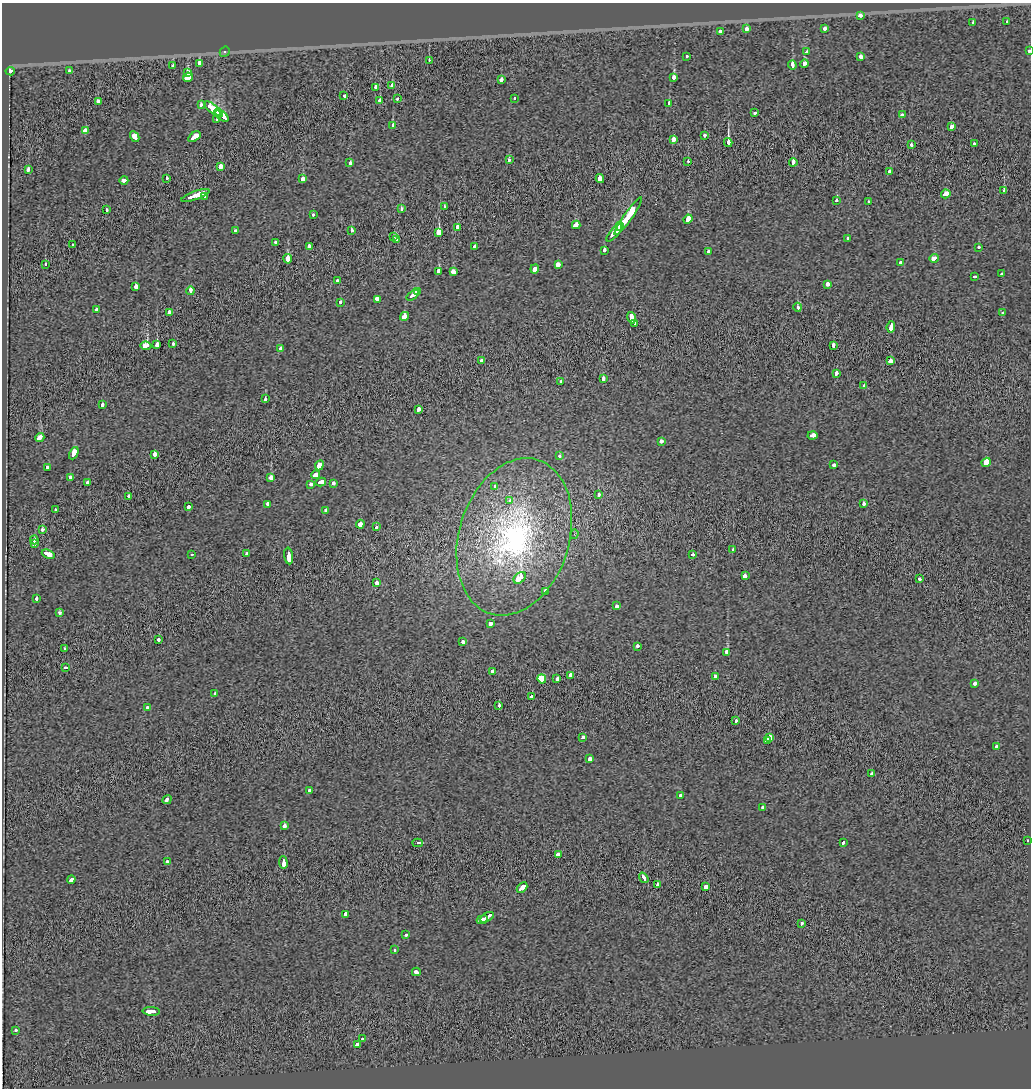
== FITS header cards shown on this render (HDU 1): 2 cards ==
NAXIS1  =                 1029
NAXIS2  =                 1086

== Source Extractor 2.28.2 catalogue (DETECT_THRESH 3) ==
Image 1029 x 1086 px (HDU 1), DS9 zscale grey, 1 PNG px = 1 image px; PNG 1033 x 1090 px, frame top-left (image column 1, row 1086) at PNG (2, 3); each listed source drawn as its Kron ellipse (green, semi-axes under 4 px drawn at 4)
Background -0.00603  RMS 0.34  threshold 1.02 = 3 sigma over >= 5 px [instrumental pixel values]
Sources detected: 225; all 225 listed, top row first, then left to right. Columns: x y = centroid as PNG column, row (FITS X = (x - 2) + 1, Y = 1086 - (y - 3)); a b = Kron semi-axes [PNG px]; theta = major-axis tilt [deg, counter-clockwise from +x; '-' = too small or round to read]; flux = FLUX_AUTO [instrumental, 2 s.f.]
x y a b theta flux
860 16 3 3 - 2000
1007 22 3 3 - 180
973 23 3 3 - 140
747 29 4 3 - 430
825 29 3 3 - 300
720 31 3 3 - 200
1029 50 3 3 - 140
225 52 5 4 - 41
807 52 3 3 - 300
687 56 3 3 - 110
860 57 4 3 - 320
429 60 3 2 - 64
199 63 4 3 - 640
804 64 4 3 - 330
173 65 3 3 - 150
792 65 4 3 - 780
10 71 4 3 - 460
69 71 4 3 - 130
187 72 3 3 - 390
188 77 5 3 - 4400
674 77 4 3 - 460
502 80 3 3 - 350
392 85 3 3 - 280
375 87 4 3 - 1200
344 96 3 3 - 380
515 98 3 3 - 70
397 99 3 3 - 110
380 100 3 3 - 350
98 101 4 3 - 390
669 103 4 3 - 250
201 104 4 3 - 170
212 109 10 4 -40 1800
218 113 4 3 - 990
754 113 3 3 - 670
902 115 3 3 - 910
222 116 7 3 -38 1800
217 119 4 3 - 260
393 126 4 3 - 990
952 126 4 3 - 590
86 131 4 3 - 2100
704 135 3 3 - 290
135 137 6 3 -61 1200
194 137 7 3 34 1100
673 139 4 3 - 770
728 142 4 3 - 2800
974 144 3 3 - 270
911 145 3 3 - 150
509 160 3 3 - 92
688 161 3 2 - 330
793 162 4 3 - 460
350 163 3 3 - 370
220 166 4 3 - 890
28 170 3 3 - 370
890 172 3 3 - 880
166 178 3 3 - 220
600 178 4 3 - 7200
303 179 3 3 - 640
124 180 4 3 - 320
1004 191 3 3 - 230
946 194 4 3 - 640
195 195 15 3 19 2700
205 197 3 3 - 55
837 201 3 3 - 160
869 201 3 3 - 170
444 206 3 3 - 520
401 209 3 3 - 270
106 210 3 3 - 170
313 215 3 3 - 160
628 216 23 4 55 3100
688 219 5 3 - 1400
576 225 4 3 - 1900
620 226 4 3 - 820
458 227 4 3 - 330
236 231 4 3 - 290
351 231 3 3 - 370
439 232 4 3 - 5100
614 233 11 3 49 1800
394 236 3 3 - 190
848 238 3 3 - 90
396 240 3 3 - 1300
275 242 3 3 - 160
72 245 3 3 - 140
309 246 3 3 - 1100
474 247 3 3 - 160
979 247 3 3 - 200
604 250 3 3 - 290
709 251 4 3 - 380
934 258 5 3 - 550
288 259 5 3 - 2200
901 262 3 3 - 260
45 264 3 3 - 130
558 264 4 3 - 950
535 269 4 3 - 680
439 272 4 3 - 620
453 272 4 3 - 450
1002 274 3 3 - 270
974 277 3 3 - 330
337 281 3 3 - 160
827 284 3 3 - 1000
136 286 3 3 - 370
190 291 4 3 - 560
417 292 4 4 - 1100
413 295 7 3 38 2200
377 299 4 3 - 1100
341 302 3 3 - 140
798 307 4 3 - 160
96 309 3 3 - 180
169 312 3 3 - 1100
1003 313 3 3 - 110
404 316 5 4 - 530
631 318 6 3 -74 960
635 324 4 3 - 130
891 327 6 3 83 700
173 343 3 3 - 240
157 345 4 3 - 1300
833 345 4 3 - 370
146 346 5 3 - 1800
281 349 3 3 - 500
481 360 4 3 - 210
890 361 3 3 - 1100
836 374 3 3 - 530
603 378 3 3 - 300
561 382 3 3 - 250
864 386 3 3 - 240
265 399 3 3 - 320
102 405 3 3 - 330
419 409 4 3 - 440
812 435 5 3 - 620
40 438 4 3 - 810
661 441 4 3 - 180
74 453 6 3 63 2100
154 454 4 3 - 830
559 456 3 3 - 310
986 462 5 3 - 16000
319 465 5 3 - 1100
834 465 3 3 - 230
47 468 3 3 - 240
316 475 4 4 - 870
271 477 4 3 - 580
70 478 3 3 - 1100
87 482 3 3 - 760
321 482 5 3 - 620
333 483 3 3 - 220
311 484 3 3 - 270
495 487 4 3 - 200
598 495 3 3 - 190
128 496 3 3 - 320
510 501 4 3 - 210
268 504 4 3 - 370
863 504 3 3 - 290
189 507 4 3 - 270
55 509 3 3 - 200
325 510 3 3 - 340
360 524 4 3 - 4300
376 527 3 3 - 110
42 530 3 3 - 270
574 534 4 4 - 27
514 537 80 55 73 6500
34 540 4 3 - 380
34 544 4 3 - 430
733 549 3 3 - 100
48 554 6 3 -22 1400
191 554 3 3 - 160
246 554 3 3 - 830
692 555 3 3 - 220
289 556 8 3 -81 1700
745 576 4 3 - 390
520 578 7 5 41 1000
919 579 3 3 - 330
376 583 4 3 - 750
545 591 4 3 - 250
37 599 4 3 - 170
617 606 3 3 - 230
59 613 3 3 - 160
491 623 4 3 - 300
158 640 3 3 - 190
463 642 4 3 - 230
637 646 3 3 - 310
65 649 3 3 - 220
727 652 4 3 - 2800
66 668 3 3 - 210
493 672 4 3 - 450
571 675 4 3 - 1000
715 677 3 3 - 350
542 679 4 3 - 31000
557 679 4 3 - 490
975 683 3 3 - 250
215 694 3 3 - 110
531 697 3 3 - 320
499 706 3 3 - 190
147 708 3 3 - 240
736 721 3 3 - 220
583 738 3 3 - 230
770 738 4 4 - 3100
767 741 3 3 - 860
996 746 3 3 - 220
590 759 4 3 - 460
872 774 3 3 - 120
310 790 3 3 - 500
680 795 4 3 - 380
167 800 5 3 - 450
763 807 4 3 - 350
284 825 4 3 - 280
1028 841 3 3 - 47
418 843 5 3 - 170
843 843 3 3 - 250
558 855 4 3 - 580
167 862 3 3 - 320
283 863 6 3 -87 810
644 878 6 3 -55 1300
71 879 4 3 - 450
657 885 4 3 - 280
705 887 3 3 - 1100
522 888 6 3 45 910
345 914 4 3 - 380
487 917 7 3 32 1600
482 920 5 4 - 1200
802 923 3 3 - 220
406 935 3 3 - 140
394 950 3 3 - 270
416 972 4 3 - 320
151 1011 8 3 -3 1100
15 1030 3 3 - 370
363 1039 3 3 - 460
357 1044 4 3 - 580
At the frame edge (FLAGS 8, measured only in part): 1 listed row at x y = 1029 50